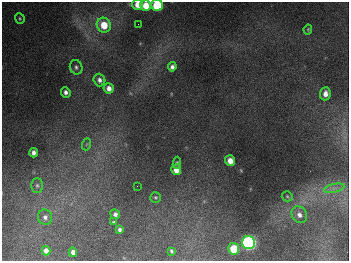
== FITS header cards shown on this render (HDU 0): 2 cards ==
NAXIS1  =                  347
NAXIS2  =                  259

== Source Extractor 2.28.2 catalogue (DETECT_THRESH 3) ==
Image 347 x 259 px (HDU 0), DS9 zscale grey, 1 PNG px = 1 image px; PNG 351 x 263 px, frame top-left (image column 1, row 259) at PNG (2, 2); each listed source drawn as its Kron ellipse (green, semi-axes under 4 px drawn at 4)
Background 681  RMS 50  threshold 150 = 3 sigma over >= 5 px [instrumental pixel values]
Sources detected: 33; all 33 listed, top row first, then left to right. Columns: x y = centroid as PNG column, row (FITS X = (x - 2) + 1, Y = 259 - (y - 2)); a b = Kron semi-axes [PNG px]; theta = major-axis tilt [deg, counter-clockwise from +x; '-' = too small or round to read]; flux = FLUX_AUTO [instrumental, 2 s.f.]
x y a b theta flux
138 5 5 5 - 4.2e+04
146 5 5 5 - 6.4e+04
157 5 6 5 - 2.6e+05
20 18 5 4 - 4.5e+03
138 24 2 2 - 2.1e+03
104 25 7 7 - 8.0e+04
308 29 5 3 - 3.4e+03
76 67 7 6 - 9.1e+03
172 67 5 4 - 1.2e+04
99 80 6 6 - 1.4e+04
109 88 5 5 - 2.2e+04
66 92 5 5 - 1.3e+04
325 94 6 5 - 2.1e+04
87 144 6 4 70 4.1e+03
33 153 4 4 - 1.5e+04
230 161 5 5 - 3.7e+04
177 163 6 4 83 5.7e+03
176 170 5 5 - 3.9e+04
37 185 7 5 -89 7.7e+03
137 186 2 2 - 1.3e+03
334 188 10 4 13 1.4e+04
287 196 5 5 - 4.3e+03
155 197 5 5 - 5.5e+03
115 214 5 5 - 1.3e+04
299 215 9 7 -56 1.8e+04
45 217 8 7 - 1.4e+04
113 222 4 3 - 3.9e+03
119 230 4 3 - 8.8e+03
249 243 7 6 - 1.0e+06
234 249 6 5 - 1.2e+05
46 251 5 4 - 1.8e+04
171 251 4 3 - 5.6e+03
73 252 5 4 - 1.9e+04
At the frame edge (FLAGS 8, measured only in part): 3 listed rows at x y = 138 5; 146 5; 157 5